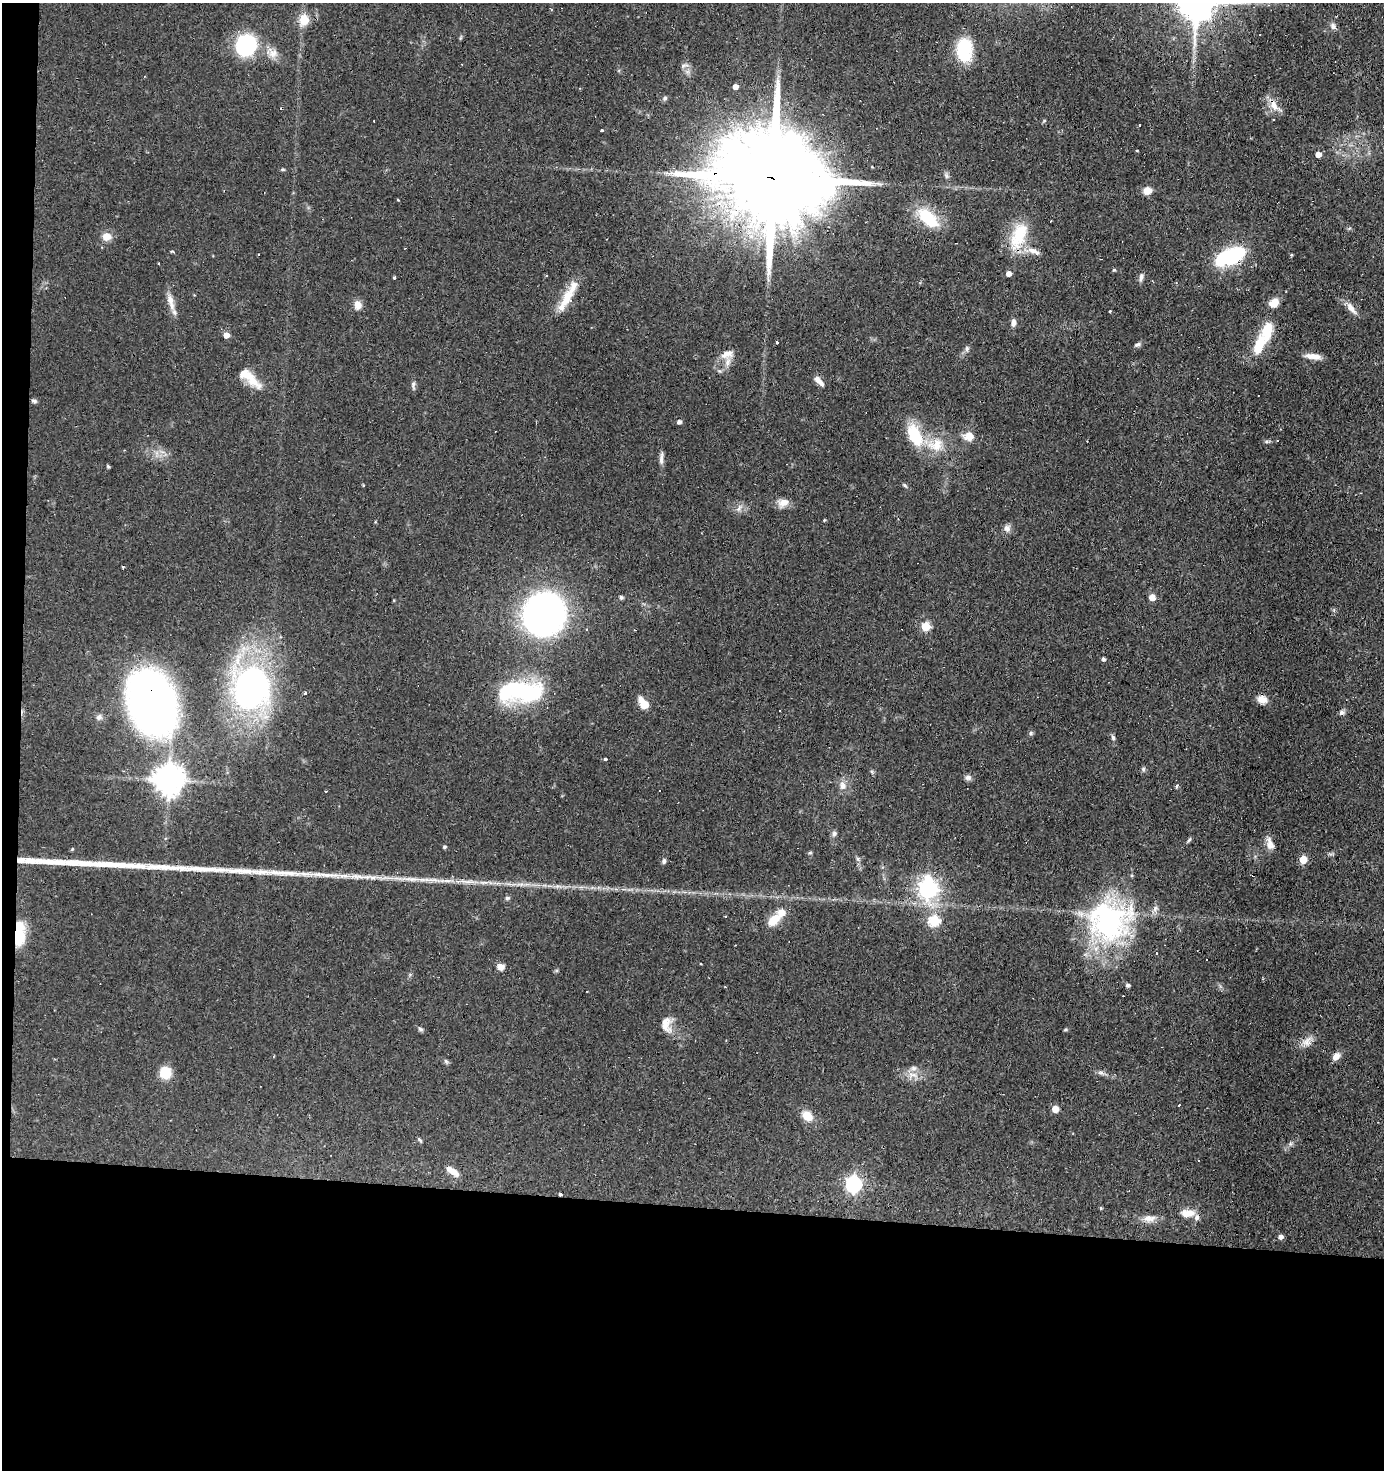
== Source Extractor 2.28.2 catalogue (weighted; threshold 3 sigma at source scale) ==
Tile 7 of 3 x 3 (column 1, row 3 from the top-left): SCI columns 101-1482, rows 1-1468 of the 4429 x 4403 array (HDU 1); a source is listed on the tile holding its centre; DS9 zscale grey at full resolution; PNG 1386 x 1472 px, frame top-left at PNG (2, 3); no overlay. Shown black and unused: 19% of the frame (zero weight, under 3 of 4 exposures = <1% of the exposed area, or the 3 px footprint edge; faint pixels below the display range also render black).
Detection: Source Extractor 2.28.2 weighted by HDU 2 'WHT'; one run over the whole footprint, this tile lists its part. Background 0.11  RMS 0.0053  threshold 0.024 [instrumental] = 3 sigma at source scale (4.5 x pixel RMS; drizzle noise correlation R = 1.50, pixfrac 1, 0.05/0.05 arcsec/px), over >= 5 px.
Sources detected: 144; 16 cosmic-ray / hot-pixel residue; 3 long thin detections or spike segments (spike, bleed or trail) — not listed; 7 inside a brighter listed object's ellipse — not listed separately; the other 118 listed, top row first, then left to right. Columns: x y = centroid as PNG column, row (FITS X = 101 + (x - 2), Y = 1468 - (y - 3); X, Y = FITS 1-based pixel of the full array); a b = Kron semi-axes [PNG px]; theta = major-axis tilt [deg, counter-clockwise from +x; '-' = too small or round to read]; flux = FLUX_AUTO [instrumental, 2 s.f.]
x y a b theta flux
304 20 5 5 - 26
1333 26 9 7 -58 2.1
246 45 22 21 - 41
964 51 17 12 90 39
273 53 13 10 50 4.1
735 87 4 4 - 3.2
665 98 6 5 - 1.1
1273 105 18 9 -64 5.6
1139 125 3 2 - 0.49
601 130 3 3 - 7
1136 150 3 3 - 0.88
1318 154 5 4 - 4.3
283 169 6 3 18 0.62
767 178 68 20 -5 21000
1147 191 8 7 - 5.3
398 200 3 2 - 0.6
928 218 32 16 -43 19
1019 235 36 18 69 22
106 237 9 8 - 5.4
173 251 4 3 - 1.1
1034 251 22 7 -24 5.1
1291 255 4 3 - 0.62
1231 256 30 13 21 46
159 264 3 2 - 0.54
1114 270 5 4 - 0.58
1009 273 4 4 - 3.6
1141 277 11 5 81 1.7
395 278 3 3 - 0.97
567 297 28 12 70 11
171 302 26 7 -75 5.4
1274 303 10 8 31 5.7
358 305 10 8 -77 4.2
1351 308 17 7 -49 4.3
1109 311 3 2 - 0.61
1013 322 9 5 86 2.4
226 335 5 4 - 4.7
777 342 3 3 - 11
1137 345 8 5 29 1.3
1259 345 27 11 70 14
967 349 7 5 48 1.3
727 354 18 9 23 4.5
1313 356 19 7 -8 4.7
247 375 46 10 -44 12
819 381 16 6 -47 3.4
413 385 12 5 87 1.5
34 401 8 5 -22 1.1
679 422 5 4 - 1.8
915 435 27 14 -65 22
969 436 10 9 - 6.8
936 445 26 19 13 14
661 459 18 5 85 2.5
108 466 4 4 - 0.84
363 485 3 3 - 0.87
904 485 7 4 -32 0.83
783 503 15 10 14 4.5
739 508 12 4 65 1.7
824 520 3 3 - 0.57
1007 528 9 9 - 2.5
621 597 5 5 - 0.9
1152 597 5 4 - 6.7
544 614 26 24 63 330
926 627 5 5 - 21
1103 659 4 4 - 1.3
251 687 38 33 77 170
521 692 52 21 0 62
305 693 3 3 - 7.7
1262 700 13 9 -13 4.1
151 702 47 33 -72 330
644 704 11 6 -56 10
1341 712 7 6 - 1.3
99 717 8 7 - 1.8
1030 733 6 5 - 0.95
1113 737 7 5 -78 1.2
605 759 3 3 - 1.8
1143 769 6 5 - 0.95
968 777 8 6 -14 1.9
168 780 9 9 - 870
843 786 12 9 -81 3.7
1177 786 5 4 - 0.87
659 790 2 2 - 0.47
834 834 8 6 88 1.4
1189 840 8 4 54 0.89
1270 844 17 9 -77 4
444 847 4 4 - 0.93
810 853 5 4 - 0.85
1303 860 5 5 - 15
664 861 7 5 74 1.3
412 879 30 6 -2 7.1
928 889 8 7 - 160
507 898 6 4 8 1.1
773 920 16 9 42 9.3
934 921 6 5 - 41
1109 921 55 50 6 98
19 934 27 10 89 21
1156 953 3 3 - 2.6
501 967 8 8 - 2.7
1128 985 4 4 - 1.3
666 1024 22 12 -85 6.5
420 1029 7 5 -46 1
1065 1030 5 3 - 0.59
1307 1041 16 10 44 4.5
1336 1056 11 7 45 3.5
446 1061 7 4 -45 0.94
914 1068 8 6 0 2
165 1073 13 12 - 9.8
1100 1073 10 4 0 1.5
1179 1105 3 2 - 0.54
1055 1109 5 5 - 8.7
807 1116 10 8 -40 9.2
420 1140 7 4 -45 0.75
1198 1160 3 3 - 2.2
452 1171 15 7 -30 5.4
854 1184 7 6 - 150
560 1194 3 3 - 16
1101 1208 5 4 - 0.57
1188 1213 17 9 1 6.4
1149 1218 18 9 -1 4.8
1281 1237 6 5 - 1.9
Overlapping masked pixels (flux is a lower limit): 6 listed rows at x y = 1273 105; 767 178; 151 702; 1109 921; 19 934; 560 1194